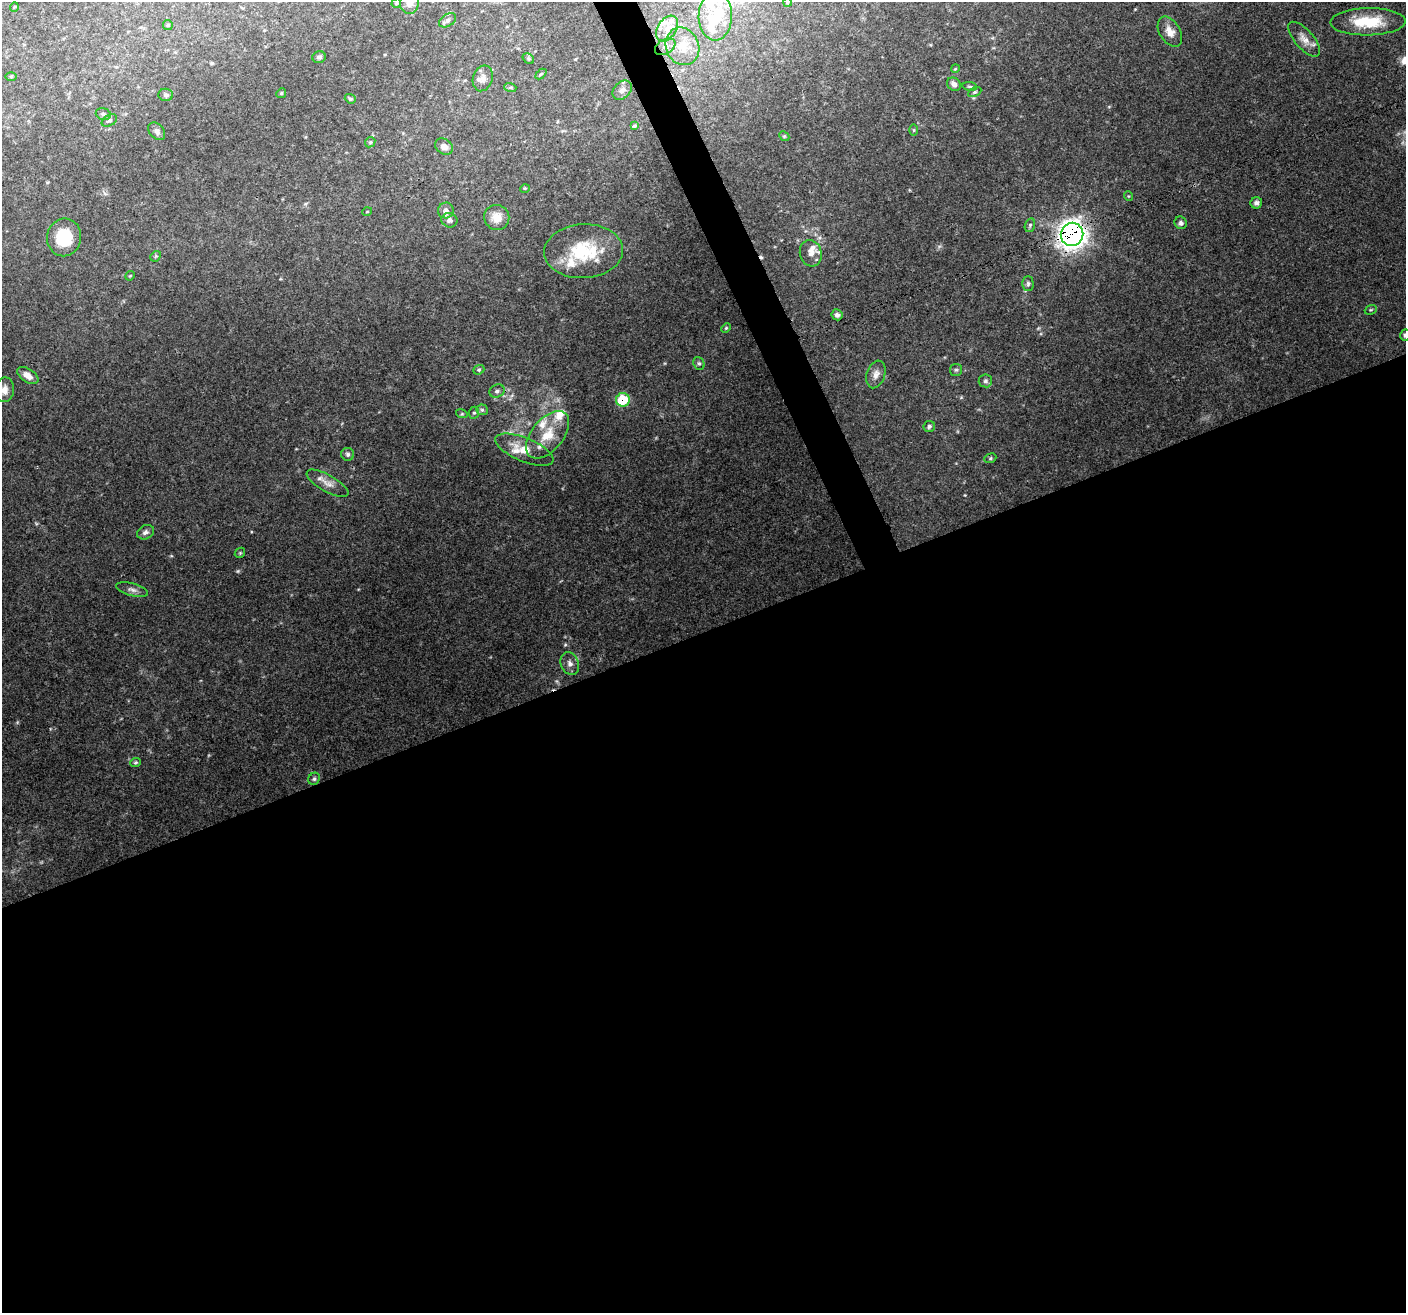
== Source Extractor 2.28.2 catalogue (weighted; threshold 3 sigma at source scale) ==
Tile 15 of 4 x 4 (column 3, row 4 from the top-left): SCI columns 2813-4216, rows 145-1455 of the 5620 x 5476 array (HDU 1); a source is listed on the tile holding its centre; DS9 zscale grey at full resolution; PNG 1408 x 1315 px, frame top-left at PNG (2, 2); each listed source drawn as its Kron ellipse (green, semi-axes under 4 px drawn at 4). Shown black and unused: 53% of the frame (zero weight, under 3 of 4 exposures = <1% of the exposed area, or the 3 px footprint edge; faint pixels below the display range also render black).
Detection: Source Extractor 2.28.2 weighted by HDU 2 'WHT'; one run over the whole footprint, this tile lists its part. Background 0.177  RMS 0.0069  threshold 0.0311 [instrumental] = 3 sigma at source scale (4.5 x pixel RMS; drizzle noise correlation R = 1.50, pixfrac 1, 0.0396/0.0396 arcsec/px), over >= 5 px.
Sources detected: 96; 1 too faint to see at this stretch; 1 inside a brighter object's white glare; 1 cosmic-ray / hot-pixel residue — neither listed nor drawn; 14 inside a brighter listed object's ellipse — not listed separately; the other 79 listed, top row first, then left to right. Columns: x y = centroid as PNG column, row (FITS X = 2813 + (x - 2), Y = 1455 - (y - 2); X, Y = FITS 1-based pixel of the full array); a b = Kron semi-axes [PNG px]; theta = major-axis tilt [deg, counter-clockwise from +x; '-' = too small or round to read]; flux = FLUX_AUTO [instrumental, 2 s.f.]
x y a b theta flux
788 2 5 3 - 0.72
396 3 5 4 - 1.1
410 3 11 9 85 5.3
14 7 5 3 - 0.57
715 16 24 16 89 19
448 20 9 6 34 2
1368 22 37 13 1 26
168 25 5 5 - 0.9
667 29 14 9 57 7.2
1170 32 16 10 -60 6.5
1304 39 21 9 -49 6.5
682 46 19 16 -65 16
665 47 11 7 33 4
319 57 7 5 19 1.7
528 59 6 4 -35 1.1
955 69 4 3 - 0.65
541 74 6 4 43 0.88
11 76 6 4 1 0.78
483 78 13 9 72 4.6
954 84 7 6 - 3.2
970 86 7 3 -8 0.97
510 87 6 4 -18 0.94
622 90 11 8 45 3.3
975 92 7 4 27 1.1
281 93 5 4 - 0.88
166 95 7 6 - 1.8
350 99 6 4 -20 0.99
103 114 8 5 -17 1.6
109 121 8 5 31 1.6
634 126 3 3 - 0.85
914 130 6 4 90 0.77
157 131 10 7 -47 2.6
784 136 5 4 - 0.85
370 142 5 4 - 1
444 147 9 7 -31 3.8
525 188 5 3 - 0.59
1128 196 5 3 - 0.57
1256 203 6 5 - 2.2
446 210 8 8 - 3
367 212 5 3 - 0.51
497 217 13 12 - 8.4
449 220 8 7 - 2.9
1181 223 6 6 - 1.9
1030 225 7 5 74 1.3
1072 234 11 11 - 550
64 237 19 17 77 25
584 251 39 27 3 38
811 253 13 11 -73 4.9
156 256 6 4 44 0.98
130 276 5 4 - 0.74
1028 283 7 5 -90 1.6
1371 310 6 4 20 0.92
837 315 5 5 - 1.9
726 328 5 4 - 0.81
1405 335 6 4 71 1.2
699 363 7 5 -66 1.4
479 370 6 4 22 1.1
956 370 6 6 - 1.3
876 374 14 9 72 4.4
28 376 12 6 -33 5.1
985 381 7 6 - 1.8
4 390 12 9 81 4.8
497 391 8 6 24 2.1
623 400 7 6 - 32
482 410 6 5 - 1.4
474 413 6 5 - 1.3
462 414 6 3 -17 0.77
929 426 6 5 - 1.5
548 435 28 15 51 19
524 450 31 12 -22 13
348 454 6 6 - 1.6
990 458 6 4 23 1.1
327 483 23 8 -29 6.1
145 532 9 7 29 2.6
240 553 5 4 - 0.97
132 590 16 6 -15 3.3
570 663 12 9 -67 4.2
135 762 5 4 - 0.99
314 779 6 5 - 1.5
Overlapping masked pixels (flux is a lower limit): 3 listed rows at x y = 1072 234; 623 400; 570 663
Isophote crosses this tile's border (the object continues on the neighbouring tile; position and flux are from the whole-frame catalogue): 4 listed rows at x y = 788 2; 410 3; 1405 335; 4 390